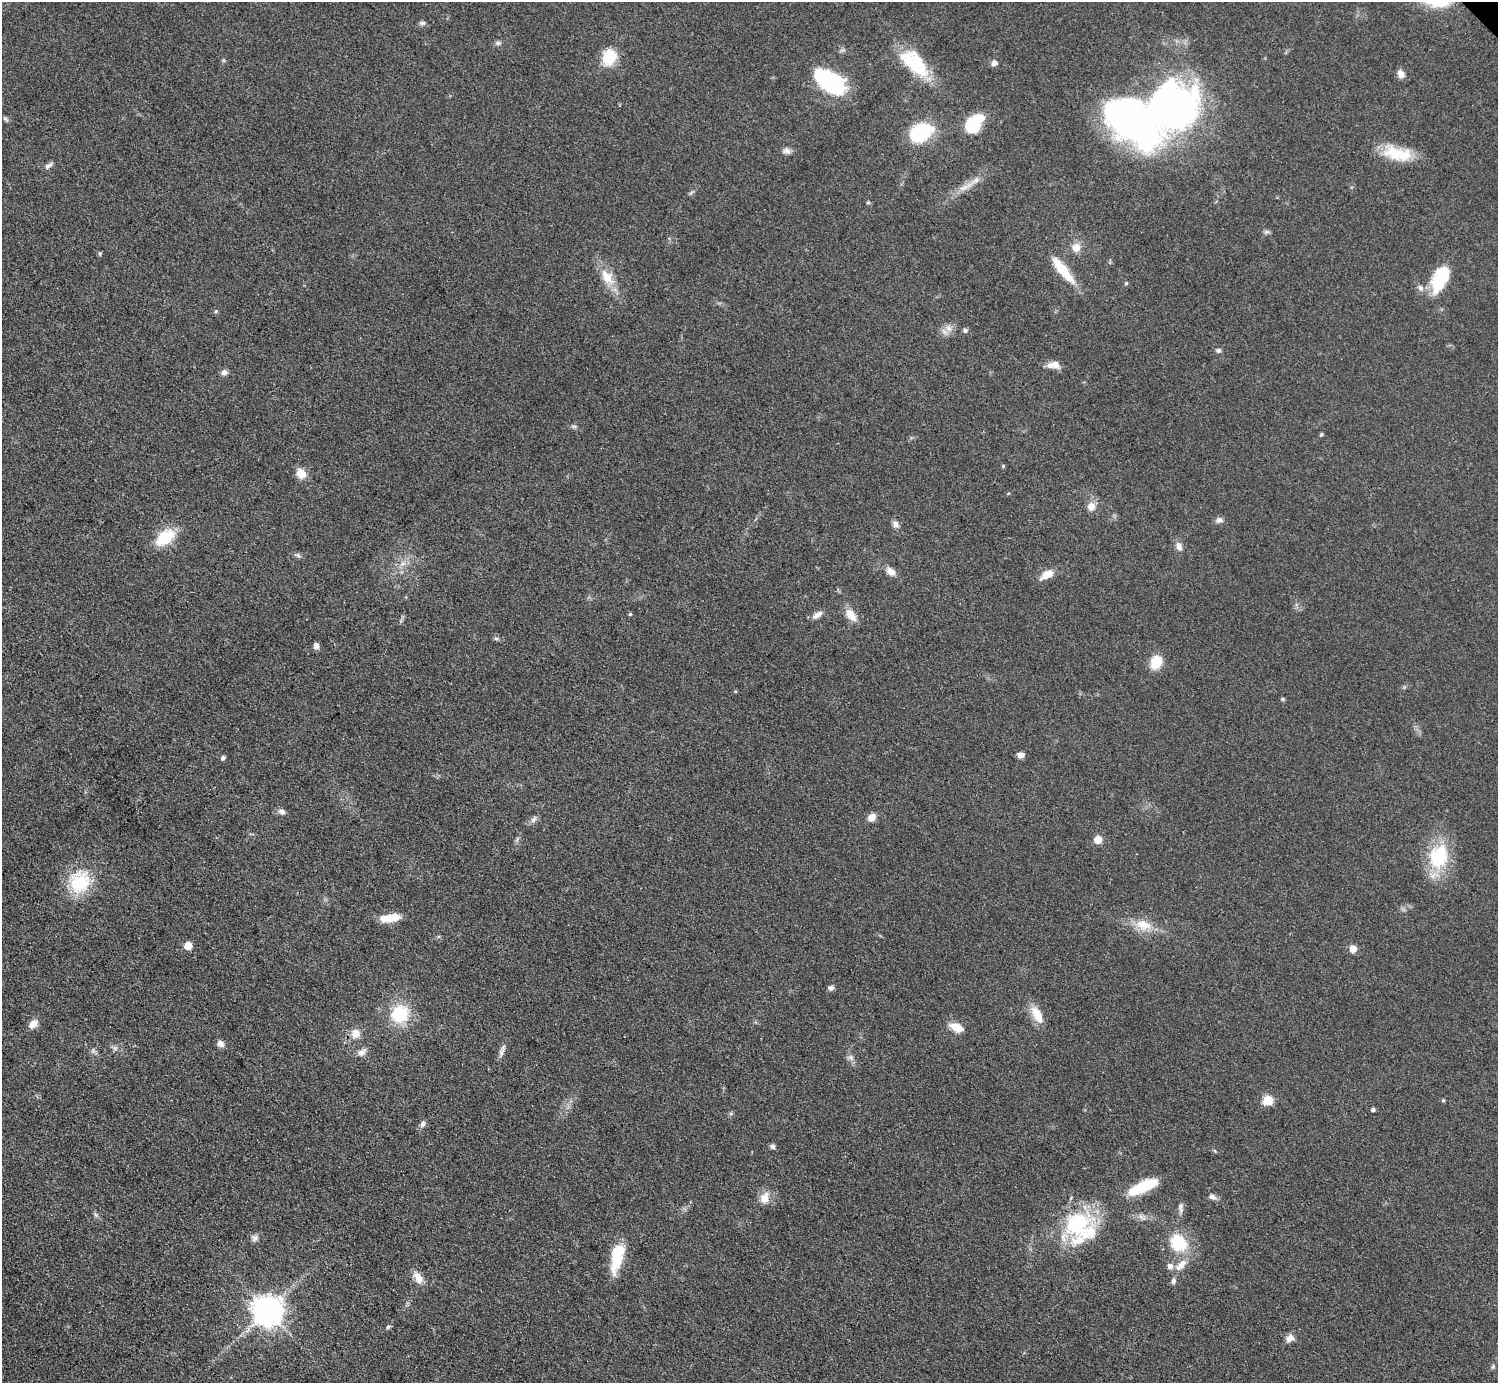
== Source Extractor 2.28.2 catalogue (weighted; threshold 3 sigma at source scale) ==
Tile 7 of 4 x 4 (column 3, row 2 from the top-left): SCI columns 2993-4488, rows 3065-4445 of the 5984 x 5984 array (HDU 1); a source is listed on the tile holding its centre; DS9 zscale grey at full resolution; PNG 1500 x 1385 px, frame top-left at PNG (2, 2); no overlay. Shown black and unused: <1% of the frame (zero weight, under 3 of 4 exposures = <1% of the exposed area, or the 3 px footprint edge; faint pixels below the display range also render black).
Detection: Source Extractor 2.28.2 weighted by HDU 2 'WHT'; one run over the whole footprint, this tile lists its part. Background 0.0797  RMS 0.0063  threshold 0.0285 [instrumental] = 3 sigma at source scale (4.5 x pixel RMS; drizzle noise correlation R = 1.50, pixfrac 1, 0.05/0.05 arcsec/px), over >= 5 px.
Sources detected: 101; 1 too faint to see at this stretch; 4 inside a brighter object's white glare — not listed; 4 inside a brighter listed object's ellipse — not listed separately; the other 92 listed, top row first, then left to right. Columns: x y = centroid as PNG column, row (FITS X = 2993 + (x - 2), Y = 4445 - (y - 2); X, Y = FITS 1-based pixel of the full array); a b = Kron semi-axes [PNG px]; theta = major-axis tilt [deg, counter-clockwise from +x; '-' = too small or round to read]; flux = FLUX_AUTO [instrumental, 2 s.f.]
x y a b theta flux
422 23 8 5 1 1.6
498 43 7 6 - 1.5
609 57 20 16 70 16
914 63 39 18 -44 36
994 63 7 6 - 3.4
1401 74 11 8 -56 3.4
829 81 35 19 -33 58
1175 107 41 40 - 270
5 119 9 4 -34 1.2
973 124 15 9 49 55
923 131 16 14 -36 43
786 151 11 7 -5 2.8
1397 154 37 16 -12 22
48 166 12 6 38 2.2
964 187 15 6 28 5.2
691 193 7 4 53 1
868 202 6 4 0 0.75
1267 232 8 5 19 1.4
1076 247 11 10 - 6.1
100 254 6 3 -71 0.78
1063 270 38 10 -51 21
607 277 24 14 -57 12
1440 279 33 17 65 28
1126 283 4 4 - 1
949 329 9 8 - 3.9
965 330 6 6 - 1.5
1218 350 7 6 - 1.5
1055 364 14 10 -15 5.4
224 372 8 7 - 2.5
1321 434 5 4 - 0.79
1003 466 5 4 - 0.7
301 473 11 9 -49 8.1
1091 507 11 9 73 5.4
1219 520 10 7 15 2.6
896 524 9 7 -57 3
165 537 22 13 36 23
1179 546 12 7 -71 3.6
298 555 8 4 -46 1.3
403 564 7 4 1 1.9
891 572 12 8 -44 4.5
1047 574 14 8 29 9.1
630 614 5 4 - 0.87
817 615 15 7 33 3.8
851 615 18 10 -56 7.8
496 638 6 4 -1 1.1
316 646 7 6 - 2.7
1156 662 17 12 72 12
1283 699 5 4 - 0.94
1021 755 7 6 - 3.7
223 758 6 5 - 1.5
282 812 10 7 -18 2.5
871 817 11 8 44 4.5
533 819 11 6 53 2.4
1098 840 5 5 - 14
1439 855 41 23 74 34
80 882 30 26 58 31
390 918 22 8 8 12
1143 925 23 13 -14 13
188 946 6 5 - 13
1353 949 7 7 - 5
831 988 7 6 - 2
400 1014 17 16 - 33
1037 1015 23 11 -61 11
33 1024 11 8 36 4.9
957 1027 15 9 -25 8.7
356 1034 13 12 - 6.5
221 1043 8 7 - 3.2
502 1051 20 5 70 2.9
362 1052 13 8 33 3.6
851 1057 10 7 -49 2.4
1268 1100 6 6 - 31
1443 1100 5 4 - 0.85
1373 1110 4 4 - 1.7
423 1124 10 6 58 2.1
772 1146 6 6 - 1.8
1142 1187 31 9 25 30
1212 1197 9 6 -18 2.8
765 1198 14 11 70 7.3
1181 1206 11 7 -81 2.5
96 1215 7 4 -71 1.2
1141 1217 12 6 -35 2.6
1078 1224 41 33 25 53
254 1238 9 9 - 2.6
1178 1243 26 21 -52 25
618 1257 44 12 72 20
1170 1266 6 6 - 3.7
418 1278 18 9 -61 6.2
1173 1280 8 6 88 2
268 1311 10 10 - 850
388 1327 7 4 30 1.1
1290 1338 10 8 36 4.1
1493 1366 6 5 - 1.1